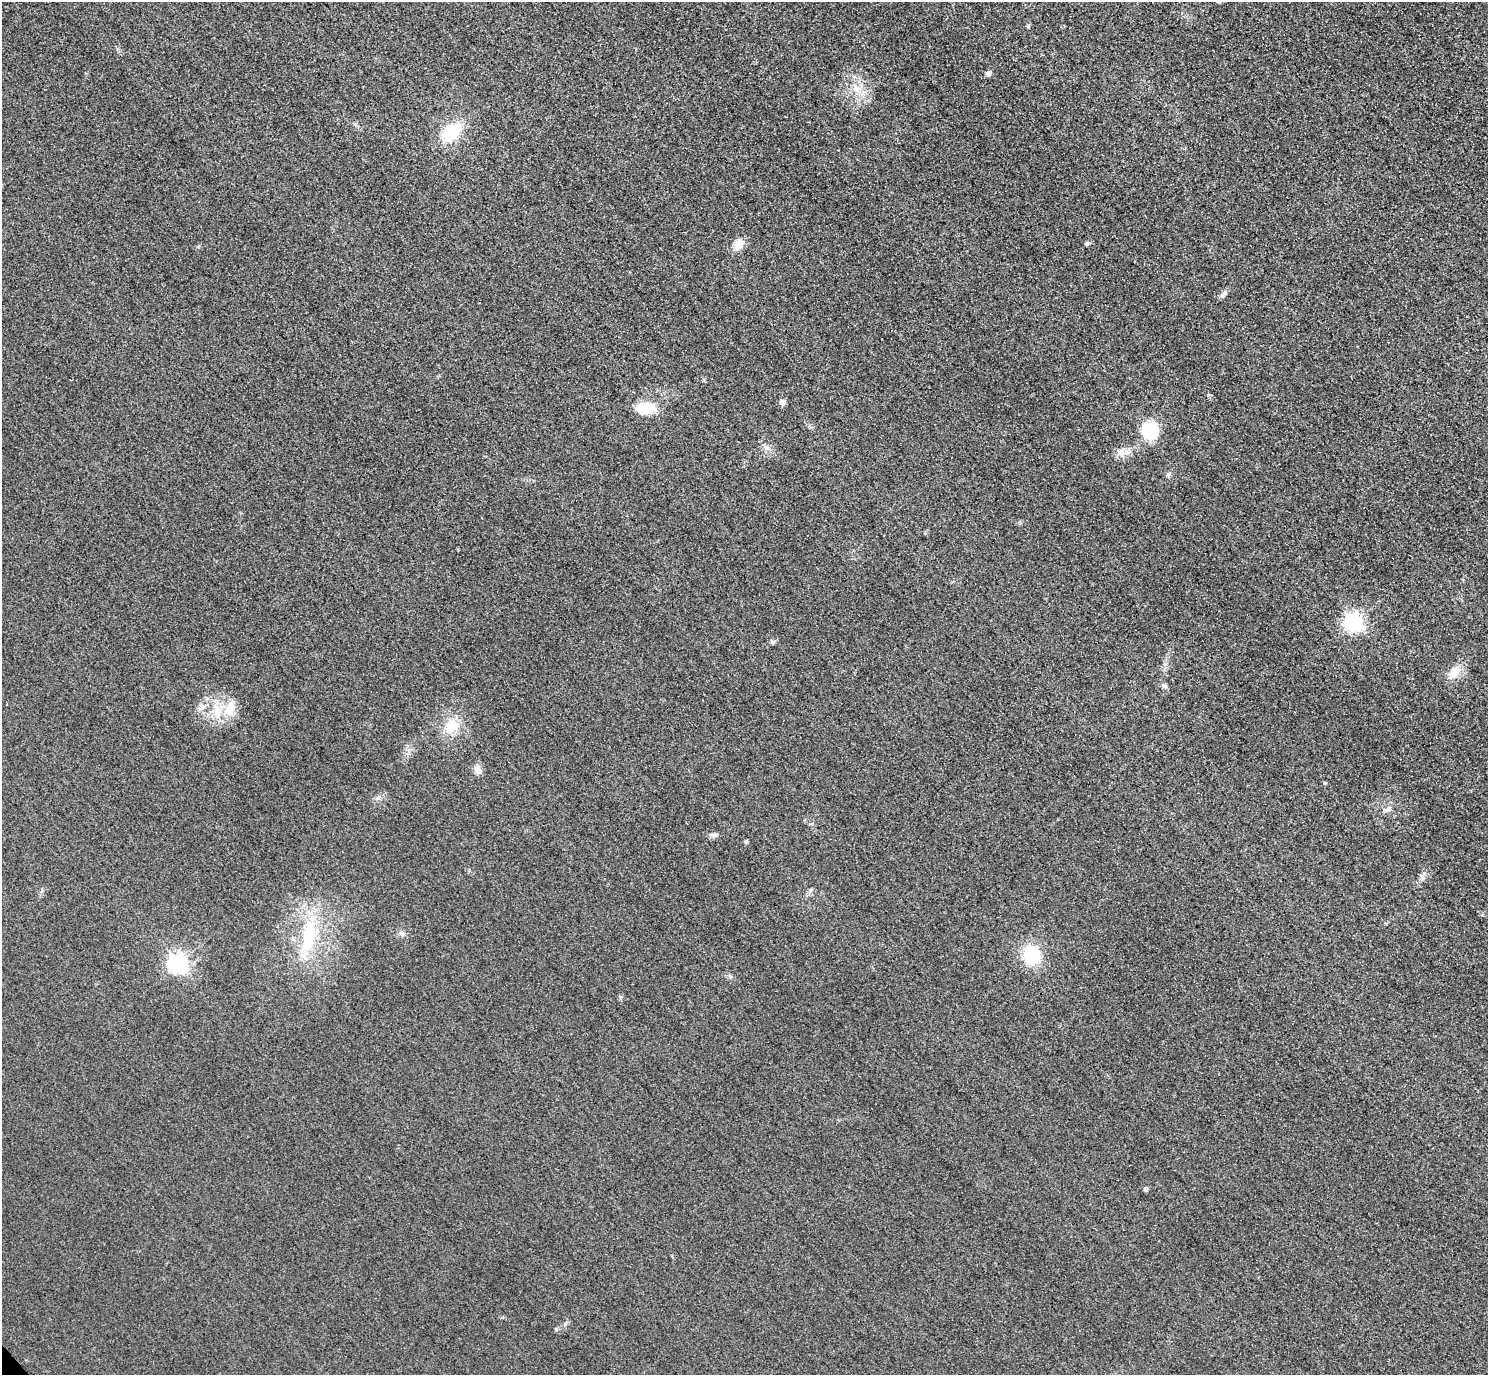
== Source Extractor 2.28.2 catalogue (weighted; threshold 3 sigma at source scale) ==
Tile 10 of 4 x 4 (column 2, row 3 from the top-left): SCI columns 1518-3003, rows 1558-2930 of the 6005 x 6003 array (HDU 1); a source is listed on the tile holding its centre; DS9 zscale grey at full resolution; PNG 1490 x 1377 px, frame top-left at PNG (2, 2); no overlay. Shown black and unused: <1% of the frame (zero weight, under 3 of 4 exposures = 3% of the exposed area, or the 3 px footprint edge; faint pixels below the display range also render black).
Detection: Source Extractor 2.28.2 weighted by HDU 2 'WHT'; one run over the whole footprint, this tile lists its part. Background 0.0522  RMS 0.016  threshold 0.0729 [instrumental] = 3 sigma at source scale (4.5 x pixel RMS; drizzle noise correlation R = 1.50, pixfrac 1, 0.05/0.05 arcsec/px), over >= 5 px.
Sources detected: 26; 1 inside a brighter listed object's ellipse — not listed separately; the other 25 listed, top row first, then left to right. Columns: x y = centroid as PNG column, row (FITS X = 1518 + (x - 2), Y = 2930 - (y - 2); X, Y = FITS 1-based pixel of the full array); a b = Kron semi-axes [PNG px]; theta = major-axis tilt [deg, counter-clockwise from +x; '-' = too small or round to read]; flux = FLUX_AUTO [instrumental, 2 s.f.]
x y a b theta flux
988 73 7 6 - 4.4
857 89 15 9 -13 17
451 132 20 13 42 72
1087 243 5 4 - 3.5
738 244 17 11 47 14
1223 294 12 6 49 5.6
782 402 8 7 - 6.5
646 408 18 10 -6 52
1149 431 15 14 - 83
767 448 9 4 -19 4.1
1353 622 7 7 - 660
1454 672 21 12 53 21
1164 686 7 6 - 4
202 707 9 3 45 4.1
230 709 24 14 70 30
452 726 20 14 40 30
478 770 12 8 -69 9.1
1387 809 8 5 31 4.5
714 835 7 4 18 3.4
746 841 5 4 - 2.3
402 934 7 4 -2 3.5
309 936 50 17 80 95
1031 955 16 14 -72 81
178 963 7 7 - 690
1145 1189 4 4 - 5.2
Unlisted compact peaks at least as high as the median listed source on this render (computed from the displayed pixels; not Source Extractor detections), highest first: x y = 772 642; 565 1324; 1168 474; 1208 395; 377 798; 1422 877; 1028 25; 621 997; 42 891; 556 1329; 810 890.